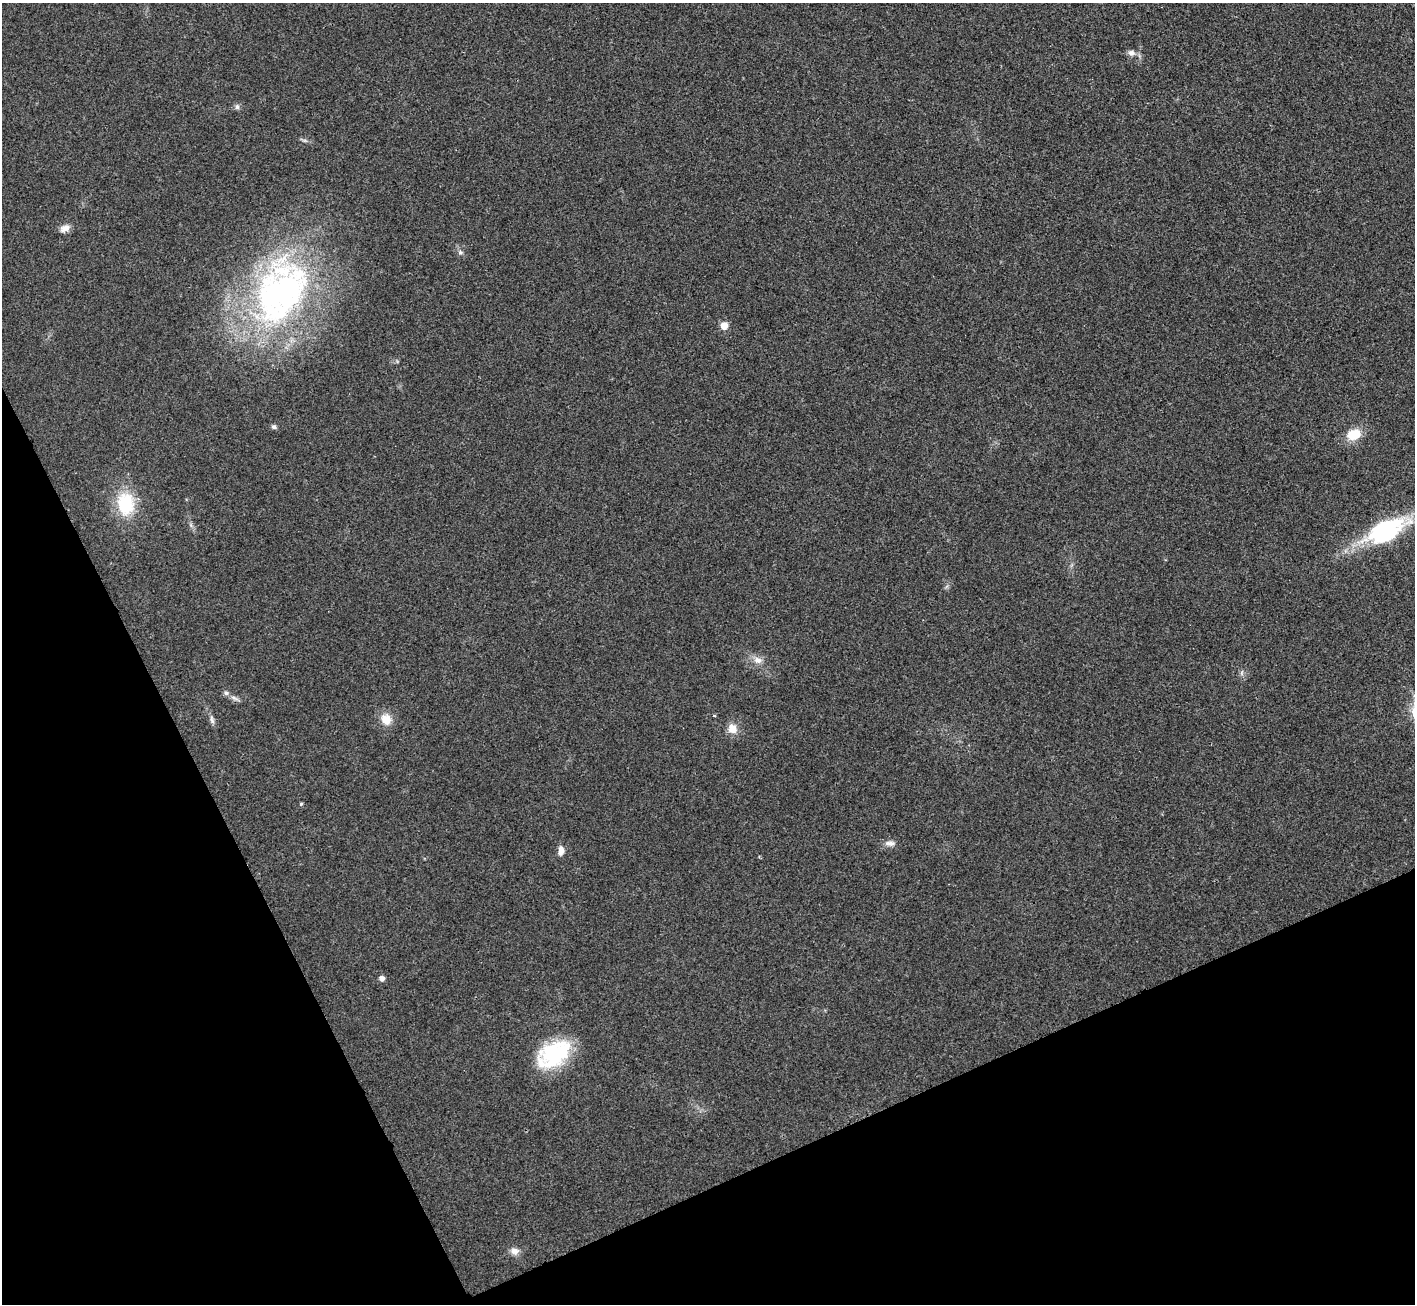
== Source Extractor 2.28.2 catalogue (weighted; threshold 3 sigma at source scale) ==
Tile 14 of 4 x 4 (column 2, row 4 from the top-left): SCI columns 1420-2832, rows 160-1461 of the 5667 x 5657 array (HDU 1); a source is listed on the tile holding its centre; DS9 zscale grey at full resolution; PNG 1417 x 1306 px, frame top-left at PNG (2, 3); no overlay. Shown black and unused: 23% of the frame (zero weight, under 3 of 4 exposures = <1% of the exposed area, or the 3 px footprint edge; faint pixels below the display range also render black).
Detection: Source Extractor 2.28.2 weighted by HDU 2 'WHT'; one run over the whole footprint, this tile lists its part. Background 0.0505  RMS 0.0067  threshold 0.0303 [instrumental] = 3 sigma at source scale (4.5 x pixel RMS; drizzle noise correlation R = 1.50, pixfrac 1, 0.05/0.05 arcsec/px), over >= 5 px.
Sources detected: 23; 1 inside a brighter object's white glare — not listed; the other 22 listed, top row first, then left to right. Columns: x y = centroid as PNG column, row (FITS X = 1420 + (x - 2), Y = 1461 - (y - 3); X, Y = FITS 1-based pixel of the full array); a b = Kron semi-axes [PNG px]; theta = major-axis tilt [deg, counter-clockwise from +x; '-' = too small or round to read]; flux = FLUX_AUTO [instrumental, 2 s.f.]
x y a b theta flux
1131 53 9 8 - 2.9
237 107 8 6 -75 1.7
65 228 13 8 25 4.3
460 252 7 6 - 1.8
280 293 86 59 59 240
724 326 8 8 - 5.6
274 427 7 5 -12 1.5
1354 434 14 10 17 15
125 504 26 19 -86 33
1383 529 67 17 25 59
758 660 12 9 -19 4.6
1242 673 7 4 -72 1.4
226 693 7 5 -27 1.9
386 719 16 13 -54 8.1
212 720 13 5 -76 2.3
732 729 11 10 - 7.3
301 804 4 4 - 0.89
890 843 15 7 -2 3.4
561 850 11 6 -89 4.3
382 978 5 5 - 3.2
554 1054 40 24 33 53
515 1251 11 9 -7 4.2